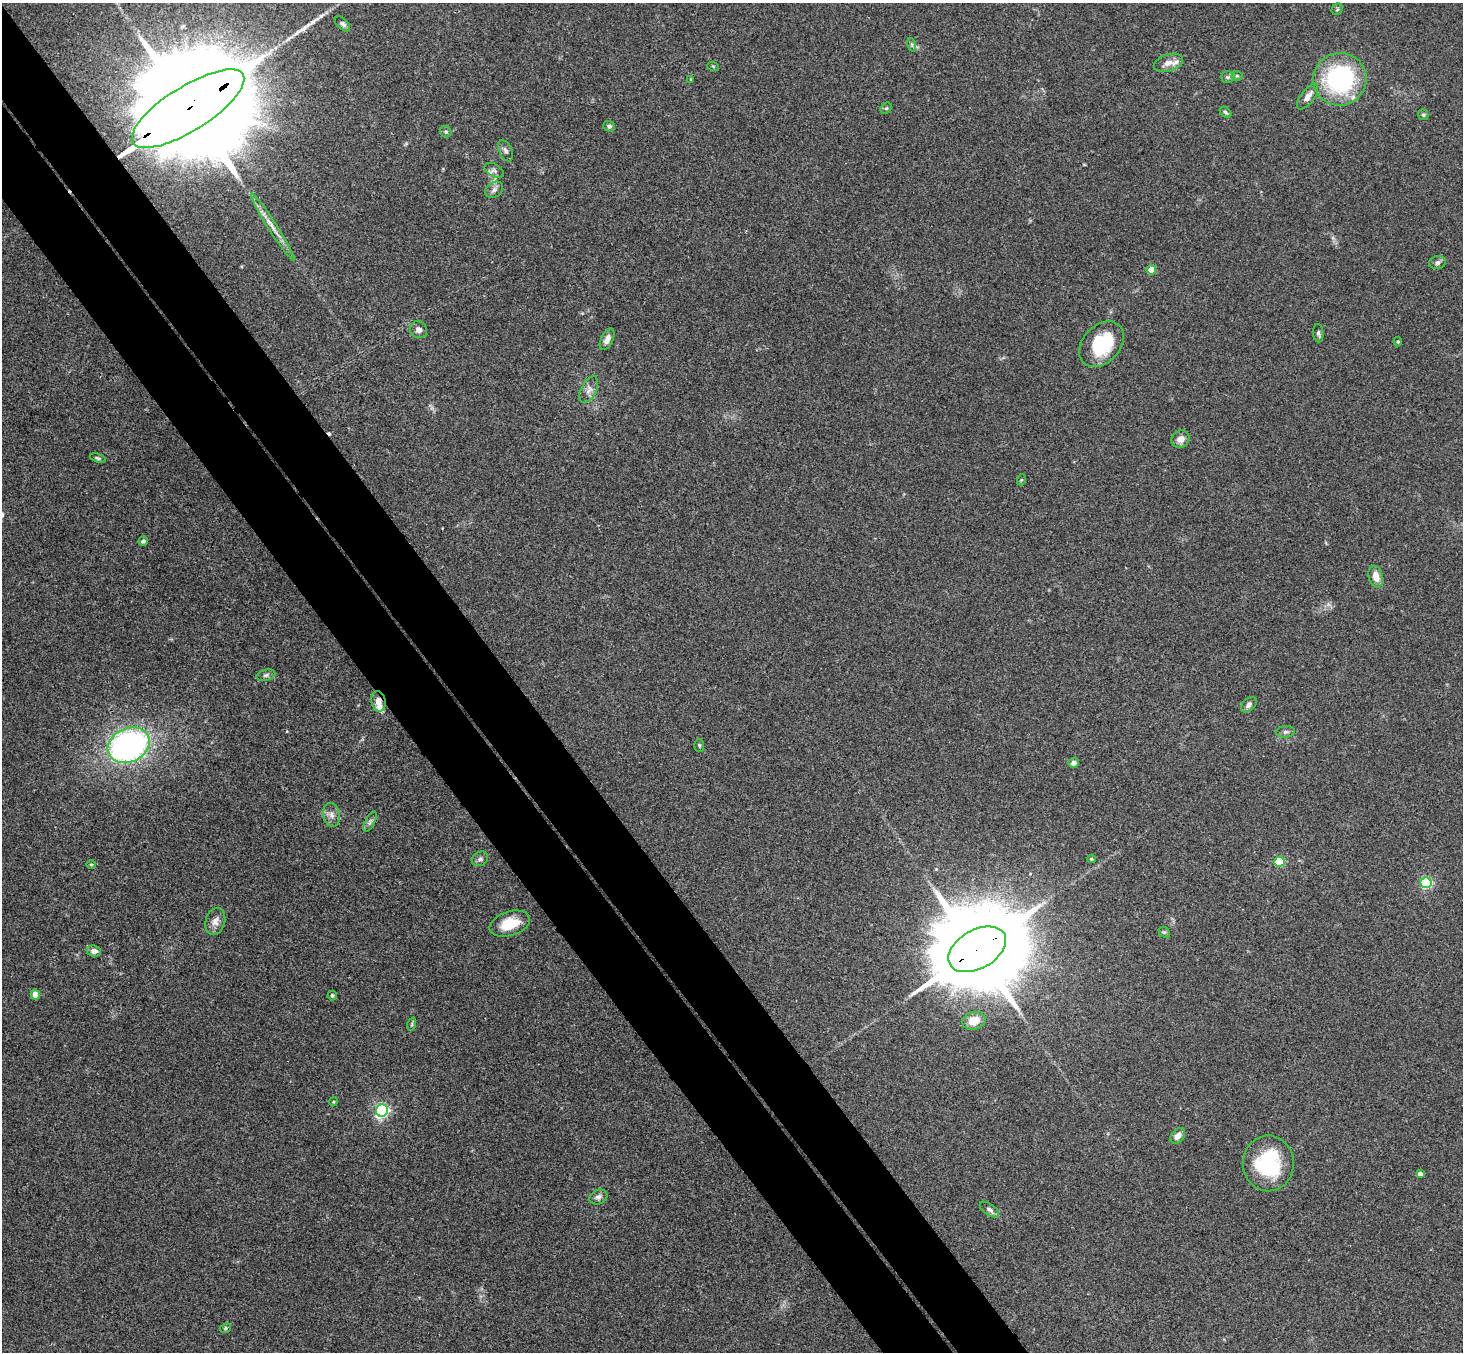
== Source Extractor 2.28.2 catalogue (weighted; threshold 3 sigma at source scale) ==
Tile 11 of 4 x 4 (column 3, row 3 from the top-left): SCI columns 2974-4434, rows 1682-3031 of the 5945 x 5927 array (HDU 1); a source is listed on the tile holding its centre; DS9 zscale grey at full resolution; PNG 1465 x 1354 px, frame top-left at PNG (2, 3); each listed source drawn as its Kron ellipse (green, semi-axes under 4 px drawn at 4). Shown black and unused: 9% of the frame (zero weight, under 3 of 4 exposures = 6% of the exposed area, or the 3 px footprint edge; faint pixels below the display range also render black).
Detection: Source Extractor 2.28.2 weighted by HDU 2 'WHT'; one run over the whole footprint, this tile lists its part. Background 0.215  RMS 0.0084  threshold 0.0377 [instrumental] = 3 sigma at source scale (4.5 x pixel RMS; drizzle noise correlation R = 1.50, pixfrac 1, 0.05/0.05 arcsec/px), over >= 5 px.
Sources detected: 67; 1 cosmic-ray / hot-pixel residue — neither listed nor drawn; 2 inside a brighter listed object's ellipse — not listed separately; the other 64 listed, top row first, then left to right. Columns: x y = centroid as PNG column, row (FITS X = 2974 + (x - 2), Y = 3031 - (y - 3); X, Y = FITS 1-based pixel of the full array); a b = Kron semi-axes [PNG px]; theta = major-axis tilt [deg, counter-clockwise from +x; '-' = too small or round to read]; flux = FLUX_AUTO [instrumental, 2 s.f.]
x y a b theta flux
1337 9 6 5 - 1.3
343 24 9 5 -44 2.1
912 45 7 4 -72 1.4
1168 63 15 8 17 5.8
713 66 6 4 -19 0.84
1237 76 5 5 - 1.2
1228 77 7 6 - 1.7
691 79 3 2 - 0.69
1340 79 27 26 - 110
1308 97 15 6 53 6.1
886 108 6 5 - 1.3
188 109 65 22 32 52000
1225 112 6 4 -40 1.6
1423 115 6 5 - 1.1
609 126 6 5 - 1.9
446 132 6 5 - 1.5
506 151 11 6 -66 2.9
494 170 10 6 -30 2.9
494 190 10 7 37 3.1
273 227 39 4 -58 9.4
1438 262 8 6 16 2.6
1151 270 5 4 - 18
418 330 9 8 - 3.6
1318 333 9 5 -85 1.9
607 339 12 6 63 4.4
1398 342 4 4 - 1.1
1101 344 26 18 47 47
589 390 14 7 64 5.2
1180 439 9 8 - 6.5
98 458 8 4 -18 1.4
1021 480 5 3 - 0.82
143 541 5 4 - 1.8
1376 577 11 7 -74 8.7
266 675 9 5 16 2.2
378 701 10 7 -79 7.3
1249 705 9 6 45 3.5
1285 732 9 6 6 2.4
129 745 22 17 26 240
699 745 6 5 - 1.3
1074 763 5 5 - 4.4
332 815 12 8 -77 4.8
370 822 11 4 64 2.5
480 859 9 7 32 2.5
1091 859 4 3 - 0.88
1279 862 5 5 - 49
91 864 5 3 - 0.88
1426 883 5 5 - 96
215 921 14 9 75 5.7
510 924 21 12 18 19
1164 932 6 4 -41 1.3
977 949 31 19 30 19000
94 951 7 5 -7 4.3
35 995 5 4 - 12
332 995 5 4 - 1.3
974 1021 12 8 16 11
412 1024 7 4 72 1.2
333 1102 4 3 - 0.8
382 1111 6 6 - 170
1178 1136 9 6 50 5.8
1268 1163 28 25 90 57
1420 1174 4 4 - 3.6
598 1197 9 7 23 3.1
989 1209 11 5 -34 2.7
225 1328 6 4 23 1.3
Overlapping masked pixels (flux is a lower limit): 3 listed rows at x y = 188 109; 378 701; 977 949